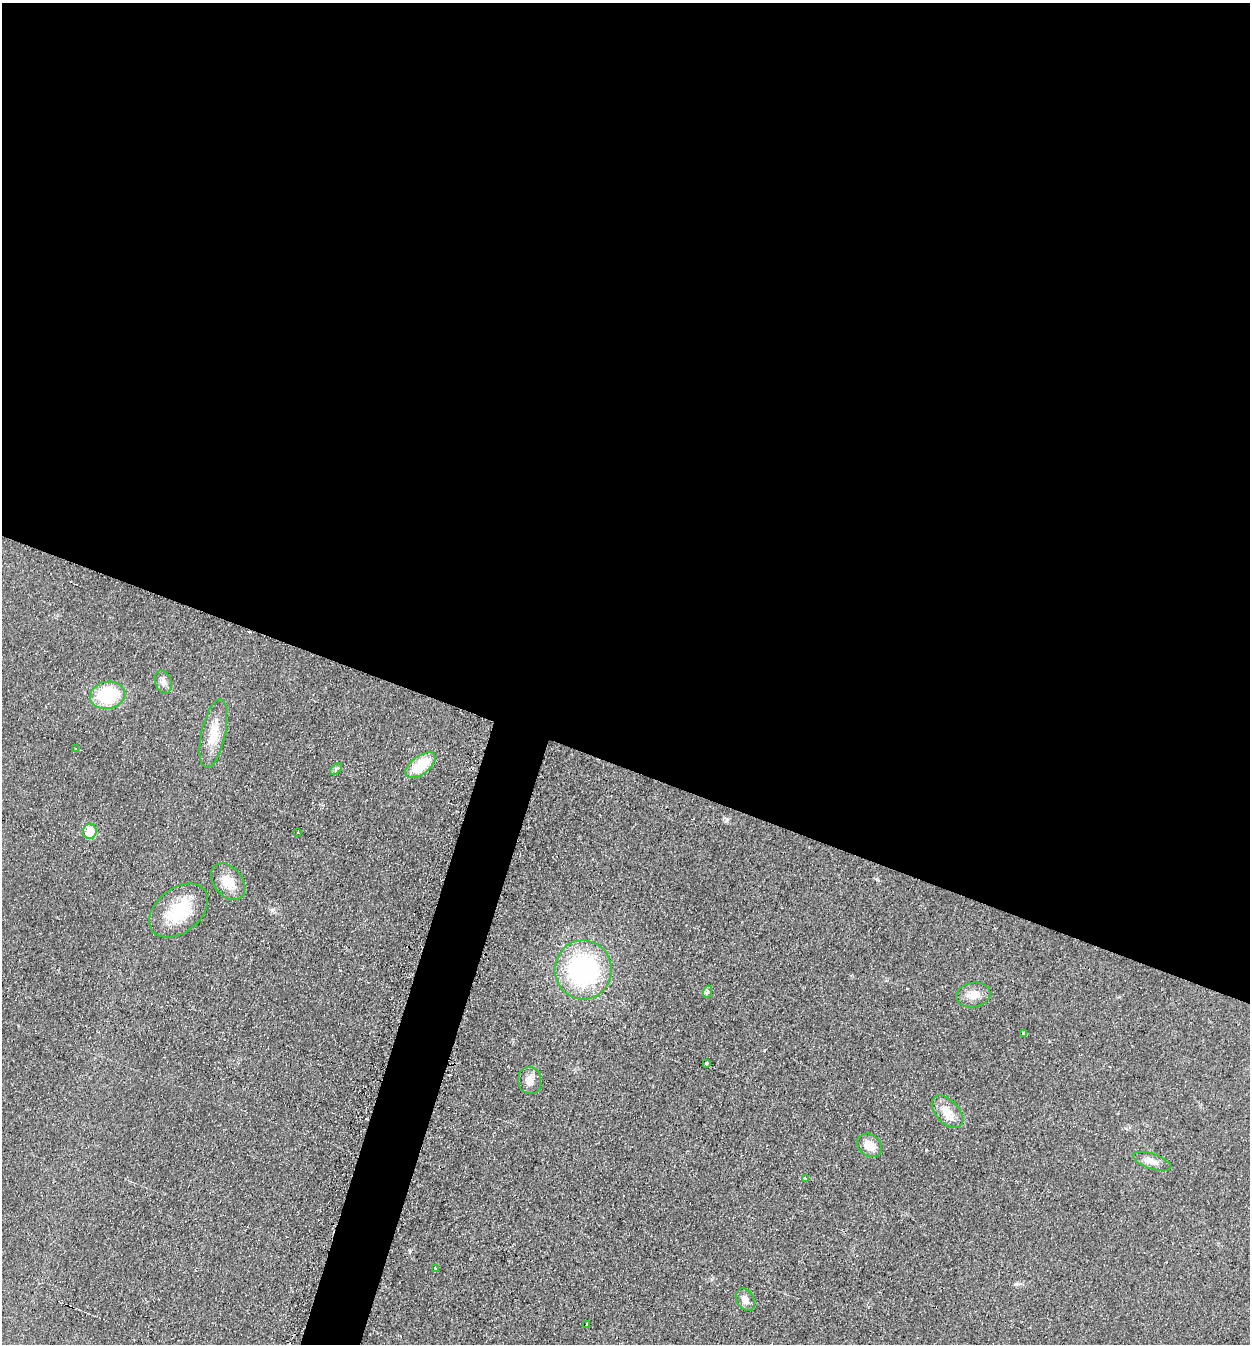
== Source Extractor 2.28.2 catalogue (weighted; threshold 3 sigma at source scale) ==
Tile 3 of 4 x 4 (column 3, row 1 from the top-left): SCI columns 2777-4024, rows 4029-5370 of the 5413 x 5374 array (HDU 1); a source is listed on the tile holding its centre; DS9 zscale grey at full resolution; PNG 1252 x 1346 px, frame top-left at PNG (2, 3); each listed source drawn as its Kron ellipse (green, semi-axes under 4 px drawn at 4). Shown black and unused: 59% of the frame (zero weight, under 2 of 3 exposures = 2% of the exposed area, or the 3 px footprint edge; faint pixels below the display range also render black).
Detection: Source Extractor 2.28.2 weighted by HDU 2 'WHT'; one run over the whole footprint, this tile lists its part. Background 0.0753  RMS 0.01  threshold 0.047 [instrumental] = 3 sigma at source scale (4.5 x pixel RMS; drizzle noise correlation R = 1.50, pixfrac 1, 0.05/0.05 arcsec/px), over >= 5 px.
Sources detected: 27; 3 cosmic-ray / hot-pixel residue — neither listed nor drawn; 1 inside a brighter listed object's ellipse — not listed separately; the other 23 listed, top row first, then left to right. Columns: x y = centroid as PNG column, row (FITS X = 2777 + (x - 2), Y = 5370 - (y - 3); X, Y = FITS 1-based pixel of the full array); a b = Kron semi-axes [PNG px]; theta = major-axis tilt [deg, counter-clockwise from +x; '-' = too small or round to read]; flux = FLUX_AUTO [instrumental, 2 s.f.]
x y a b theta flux
163 682 12 8 -71 5.2
107 695 17 13 11 63
213 733 35 12 78 23
76 749 3 3 - 4.2
420 765 17 9 37 36
336 769 7 4 46 1.8
90 831 7 7 - 27
298 832 3 2 - 0.87
228 882 21 14 -51 18
178 910 33 22 38 49
583 970 29 28 - 140
707 992 6 4 70 1.9
973 995 17 12 12 12
1023 1034 3 3 - 7.9
706 1063 3 3 - 2.4
530 1080 13 11 -79 7.7
947 1112 19 11 -47 14
869 1145 13 10 -37 12
1152 1161 20 7 -19 8
805 1179 3 3 - 4.8
436 1268 3 3 - 2.9
745 1300 12 8 -61 6.8
587 1325 3 3 - 1.7
Unlisted compact peaks at least as high as the median listed source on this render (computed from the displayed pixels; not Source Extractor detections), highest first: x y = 272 910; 1016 1284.